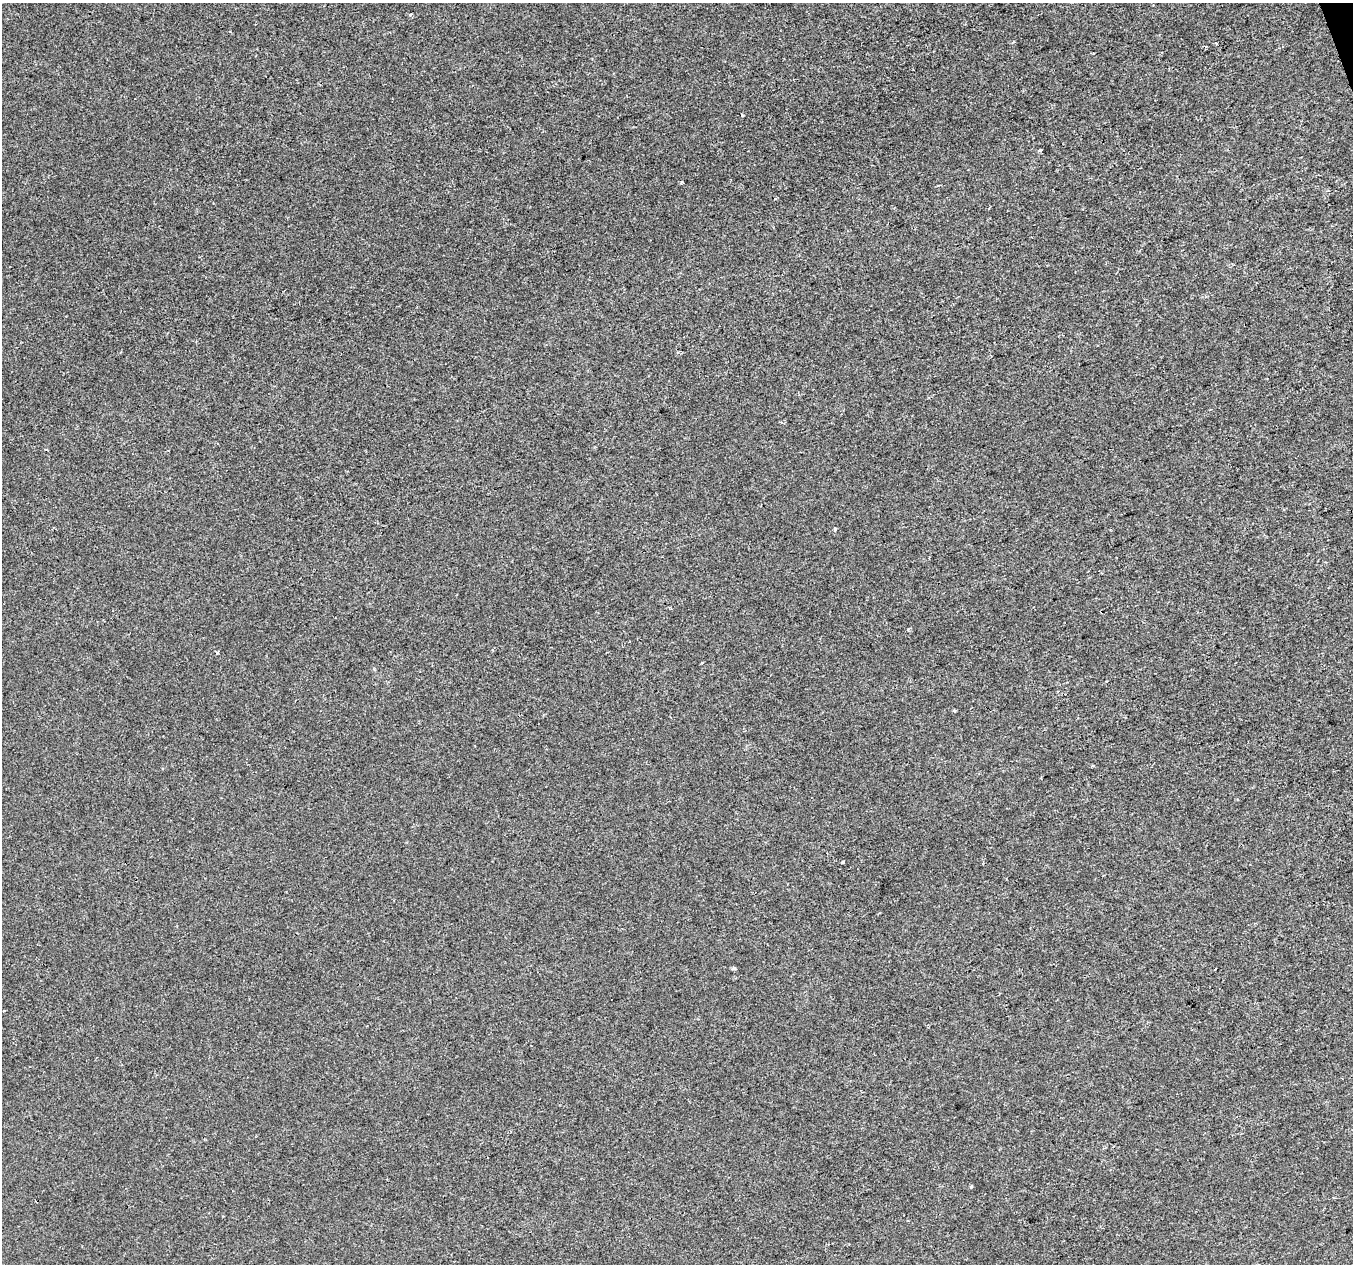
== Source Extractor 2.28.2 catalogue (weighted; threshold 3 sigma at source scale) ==
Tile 10 of 4 x 4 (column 2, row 3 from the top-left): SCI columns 1354-2704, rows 1383-2644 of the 5406 x 5232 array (HDU 1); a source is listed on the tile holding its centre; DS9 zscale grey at full resolution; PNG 1355 x 1266 px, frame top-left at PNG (2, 3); no overlay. Shown black and unused: <1% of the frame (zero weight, under 2 of 3 exposures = <1% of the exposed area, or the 3 px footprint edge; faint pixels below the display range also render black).
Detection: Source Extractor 2.28.2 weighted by HDU 2 'WHT'; one run over the whole footprint, this tile lists its part. Background 4.27e-04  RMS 0.0026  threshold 0.0116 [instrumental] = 3 sigma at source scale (4.5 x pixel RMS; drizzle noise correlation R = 1.50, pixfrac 1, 0.0396/0.0396 arcsec/px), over >= 5 px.
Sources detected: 10; all 10 listed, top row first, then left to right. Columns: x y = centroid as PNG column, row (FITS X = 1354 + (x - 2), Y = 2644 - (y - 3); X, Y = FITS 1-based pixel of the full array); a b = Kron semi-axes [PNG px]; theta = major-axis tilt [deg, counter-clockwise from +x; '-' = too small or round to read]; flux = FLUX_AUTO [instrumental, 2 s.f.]
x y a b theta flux
410 15 3 3 - 0.64
1216 44 3 3 - 0.85
1093 54 3 2 - 0.25
1040 150 4 3 - 0.34
835 529 5 4 - 0.38
908 629 4 4 - 0.43
702 663 3 2 - 0.39
954 710 3 3 - 0.33
843 862 3 3 - 1.2
971 1187 4 4 - 0.35
Unlisted compact peaks at least as high as the median listed source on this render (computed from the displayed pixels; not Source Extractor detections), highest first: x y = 217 653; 734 968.